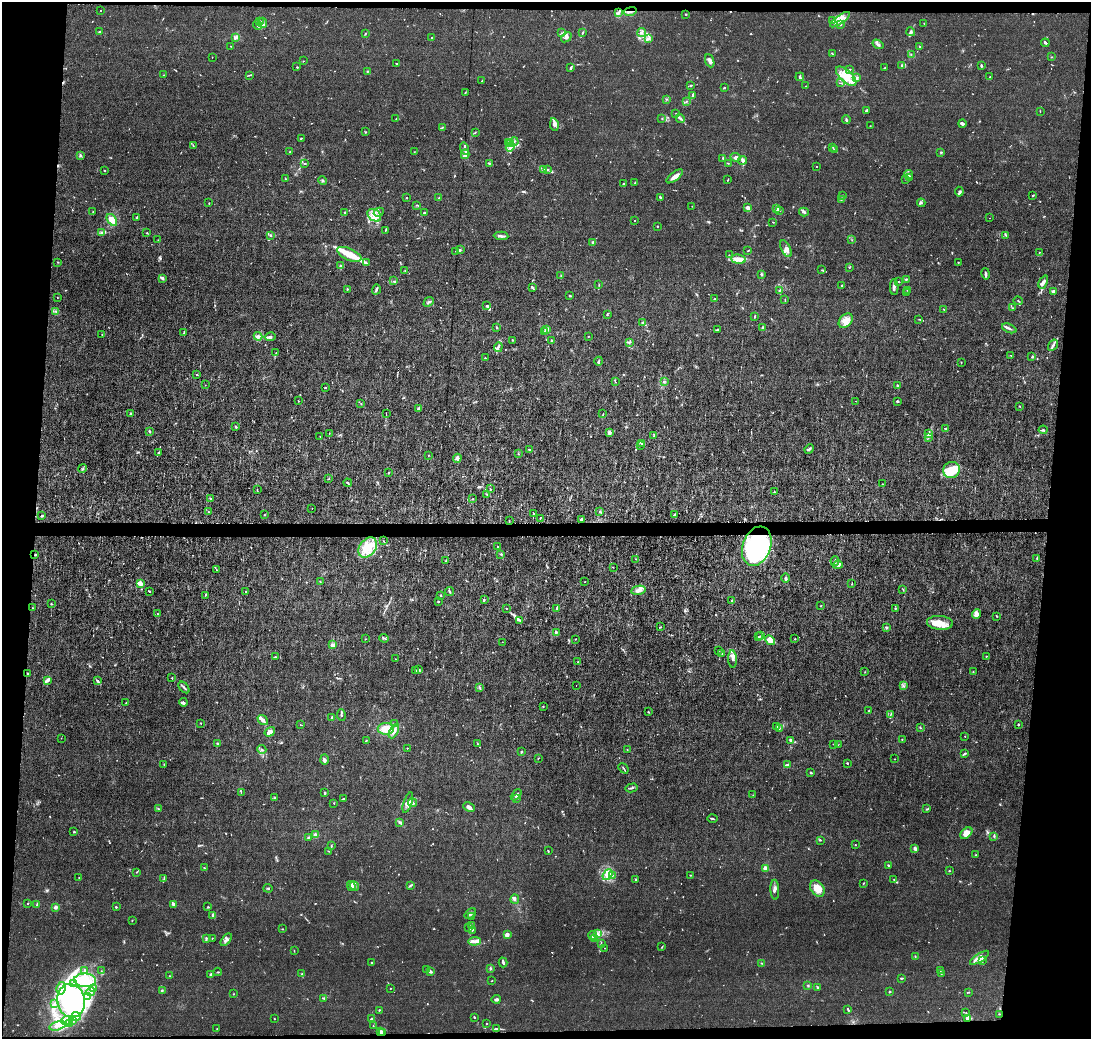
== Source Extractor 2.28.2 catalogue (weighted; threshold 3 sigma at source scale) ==
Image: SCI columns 1-4354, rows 138-4283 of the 4354 x 4384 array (HDU 1 of 3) = the unmasked area's bounding box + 8 px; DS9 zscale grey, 4 x 4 block average (1 PNG px = mean of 4 x 4 image px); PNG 1093 x 1041 px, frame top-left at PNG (2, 2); each listed source drawn as its Kron ellipse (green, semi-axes under 4 px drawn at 4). Shown black and unused: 10% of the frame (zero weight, under 3 of 6 exposures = <1% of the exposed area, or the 3 px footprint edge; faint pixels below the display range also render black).
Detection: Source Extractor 2.28.2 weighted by HDU 2 'WHT'. Background 0.0122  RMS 0.0027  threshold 0.0111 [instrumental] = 3 sigma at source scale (4.09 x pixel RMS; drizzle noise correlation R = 1.36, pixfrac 0.8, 0.05/0.05 arcsec/px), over >= 5 px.
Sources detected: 882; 10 too faint to see at this stretch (4 x 4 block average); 7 inside a brighter object's white glare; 10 cosmic-ray / hot-pixel residue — neither listed nor drawn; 29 coinciding with a brighter row at this scale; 85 inside a brighter listed object's ellipse — not listed separately; of the other 741, all 500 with FLUX_AUTO >= 0.561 (the completeness limit of this list) listed and drawn (241 fainter detections not listed), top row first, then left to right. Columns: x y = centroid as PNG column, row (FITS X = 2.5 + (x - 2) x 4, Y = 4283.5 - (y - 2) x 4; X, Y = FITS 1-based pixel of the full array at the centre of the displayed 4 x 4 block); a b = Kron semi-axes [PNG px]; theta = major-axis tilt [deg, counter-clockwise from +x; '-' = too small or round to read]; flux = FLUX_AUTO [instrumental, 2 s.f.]
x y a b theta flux
101 10 2 2 - 0.59
630 11 6 2 13 4.4
618 13 2 2 - 1.5
686 14 2 2 - 1.5
833 20 2 2 - 0.71
840 20 12 4 36 13
260 21 3 2 - 1.6
263 23 5 2 - 2.8
924 23 2 2 - 0.62
841 24 3 2 - 1.7
257 25 5 3 - 3
99 32 2 2 - 1.5
642 32 4 2 - 1.9
911 32 4 3 - 2.9
561 33 2 2 - 0.9
582 33 2 2 - 0.8
365 34 2 2 - 1.1
236 37 2 2 - 1.1
432 37 2 2 - 1.2
566 37 6 3 39 4.1
648 38 4 3 - 3.8
1045 43 4 2 - 2.4
878 44 6 2 -32 2.9
231 46 2 2 - 0.64
919 47 2 2 - 0.85
832 53 3 2 - 1.9
911 54 2 2 - 0.99
212 57 2 2 - 0.64
1052 57 2 2 - 0.83
303 61 2 2 - 0.7
710 61 7 3 -69 5.8
397 64 2 2 - 2.8
902 66 2 2 - 2.2
981 66 3 2 - 2.2
297 67 2 2 - 1.2
571 68 2 2 - 4.1
884 68 2 2 - 0.63
849 70 2 2 - 0.77
367 71 2 2 - 0.93
164 75 2 2 - 0.69
249 75 3 2 - 1.2
846 76 13 6 -42 22
800 77 4 2 - 2.1
856 77 2 2 - 1.2
990 77 2 2 - 1
482 81 3 2 - 0.74
841 83 2 2 - 0.62
691 85 3 2 - 1.8
806 86 2 2 - 0.61
724 87 2 2 - 1.1
465 92 2 2 - 0.77
692 96 3 2 - 1.4
667 99 2 2 - 1.2
686 102 3 2 - 0.92
866 110 3 2 - 2
1040 111 2 2 - 0.63
676 113 2 2 - 0.7
680 118 4 2 - 2.6
396 119 4 2 - 1.6
662 119 2 2 - 0.78
846 119 5 2 - 1.8
962 123 4 3 - 3.1
554 124 6 4 -80 5.8
870 126 2 2 - 0.64
442 127 3 2 - 1.5
366 132 2 2 - 0.86
475 132 3 2 - 0.67
301 138 2 2 - 1.1
509 142 4 2 - 1.4
514 142 4 2 - 2.4
510 144 4 2 - 2.2
193 146 2 2 - 0.59
510 147 5 3 - 4.2
833 147 2 2 - 0.63
465 149 6 2 -74 3.7
835 149 3 2 - 0.97
290 152 2 2 - 0.67
414 152 2 2 - 0.71
941 152 4 2 - 1.3
465 154 5 3 - 4.3
80 155 3 2 - 1.6
736 157 5 4 - 3.7
723 158 2 2 - 1.3
742 160 4 4 - 3.8
305 163 3 2 - 0.95
489 163 3 2 - 1.7
728 163 2 2 - 0.74
816 166 2 2 - 0.63
104 170 2 2 - 1.2
544 170 3 2 - 1.3
547 170 2 2 - 0.96
909 174 4 2 - 2
675 176 10 4 39 7.7
910 178 4 2 - 1.9
286 179 2 2 - 0.91
906 179 2 2 - 1.8
728 180 3 2 - 0.89
322 181 4 2 - 1.5
635 182 3 2 - 1.2
623 184 2 2 - 0.94
959 192 5 2 - 3
842 195 2 2 - 0.7
1033 195 2 2 - 1.5
660 197 4 2 - 2.6
406 198 2 2 - 1.2
439 198 3 2 - 1.9
841 199 4 2 - 1.8
209 203 2 2 - 0.75
921 203 4 2 - 1.9
416 205 2 2 - 0.61
692 206 2 2 - 0.71
748 207 2 2 - 8.1
777 208 4 2 - 4.4
780 210 3 2 - 1.4
93 212 2 2 - 0.59
379 212 5 4 - 5.3
804 212 5 2 - 3.1
345 213 3 2 - 1.1
424 213 2 2 - 2
374 215 8 5 -37 12
137 217 3 2 - 2.2
990 218 2 2 - 1.5
112 220 7 4 -54 14
634 220 2 2 - 0.69
773 222 3 2 - 0.68
657 226 2 2 - 1.4
385 230 4 2 - 0.97
102 233 4 2 - 2.5
147 233 2 2 - 1
270 235 3 2 - 1.6
1006 235 3 2 - 1.1
501 236 7 2 -3 4.4
158 240 2 2 - 1.6
852 240 2 2 - 0.65
593 242 3 2 - 2.3
786 249 9 4 -64 8.2
460 250 2 2 - 0.82
456 251 2 2 - 1.1
748 251 2 2 - 1.1
1039 252 2 2 - 0.64
349 254 13 5 -24 17
729 255 2 2 - 0.79
739 259 7 4 -6 8.5
58 262 2 2 - 0.69
958 262 2 2 - 0.85
366 263 2 2 - 1.2
340 266 2 2 - 1.4
849 267 2 2 - 0.72
405 270 2 2 - 0.7
822 270 3 2 - 1
761 274 3 2 - 2.1
986 274 6 2 -77 2.7
561 276 2 2 - 0.76
162 278 4 2 - 3.4
906 279 2 2 - 2.6
394 281 3 2 - 1.3
899 282 2 2 - 0.9
1043 282 7 3 64 4.3
599 284 2 2 - 0.56
842 285 3 2 - 1.5
532 287 3 2 - 4
894 287 8 2 -88 3.8
347 289 2 2 - 1.3
376 289 5 2 - 2.9
908 290 2 2 - 0.87
779 291 2 2 - 1.1
1053 291 4 3 - 2.1
907 293 2 2 - 1.9
570 295 2 2 - 2.6
57 297 2 2 - 0.57
714 299 2 2 - 0.99
785 299 2 2 - 0.58
1018 301 4 2 - 1.1
429 302 5 2 - 2.7
487 306 3 2 - 1.4
1012 308 2 2 - 0.71
943 309 2 2 - 0.7
56 311 2 2 - 0.79
607 315 2 2 - 0.94
755 316 4 2 - 1.3
919 319 3 2 - 0.78
846 321 8 6 47 10
642 323 3 2 - 2.2
497 328 2 2 - 1.8
762 328 4 2 - 2.2
1009 328 7 2 -22 3.2
546 329 3 2 - 6.2
718 330 4 2 - 1.9
184 332 2 2 - 0.99
544 332 2 2 - 0.81
102 334 2 2 - 0.76
258 336 4 2 - 2.9
588 336 2 2 - 0.76
270 337 5 3 - 4.1
513 340 2 2 - 0.97
551 341 4 2 - 1
629 342 3 2 - 2.1
1053 345 6 2 57 3.7
498 347 5 2 - 2.9
276 353 4 2 - 1.4
1011 355 2 2 - 0.65
1032 357 3 2 - 1.6
485 358 3 2 - 0.87
599 361 4 2 - 1.9
961 362 2 2 - 0.93
196 374 2 2 - 1.4
664 381 3 2 - 1.1
615 382 3 2 - 0.62
205 385 2 2 - 1.2
897 385 3 2 - 1.5
325 387 2 2 - 1.8
298 401 2 2 - 1.2
856 401 2 2 - 0.82
897 401 3 2 - 1.8
361 404 2 2 - 0.96
1020 407 2 2 - 0.69
419 408 3 2 - 5.2
386 413 3 2 - 0.69
130 414 3 2 - 2.1
603 414 3 2 - 1
236 427 3 2 - 1.7
945 428 2 2 - 1.9
1043 430 4 2 - 1.8
150 431 2 2 - 2.9
610 432 4 4 - 3.4
329 433 2 2 - 0.87
928 434 3 2 - 1.4
654 435 3 2 - 1.3
320 436 2 2 - 0.69
928 437 3 2 - 1.6
642 443 2 2 - 1.4
640 446 2 2 - 0.71
529 449 3 2 - 1.4
809 449 5 2 - 2.3
159 452 2 2 - 0.81
518 453 3 2 - 0.87
428 455 2 2 - 0.77
457 458 4 3 - 4.7
82 469 4 2 - 1.4
951 470 8 8 - 26
388 473 2 2 - 1.1
329 479 2 2 - 0.69
348 483 4 2 - 1.7
882 484 2 2 - 0.89
257 489 2 2 - 0.94
490 489 3 2 - 1.1
774 492 2 2 - 0.73
487 495 2 2 - 1.3
210 498 2 2 - 1.2
473 499 3 2 - 0.93
312 508 2 2 - 0.57
599 511 4 2 - 1.5
209 512 2 2 - 0.71
533 514 3 2 - 1.4
674 514 3 2 - 0.94
264 515 2 2 - 0.65
42 516 3 2 - 1.8
540 518 2 2 - 0.86
509 520 2 2 - 0.57
581 520 3 2 - 6.7
384 541 2 2 - 0.74
757 546 20 14 70 240
368 547 11 8 52 25
498 547 2 2 - 0.9
501 554 2 2 - 1.9
35 555 3 2 - 1.6
636 559 3 2 - 0.63
1037 559 4 2 - 1.4
446 561 3 2 - 1.3
835 561 5 2 - 1.6
838 565 5 4 - 4.4
613 567 2 2 - 0.66
216 570 3 2 - 1.3
786 578 4 2 - 3
320 581 2 2 - 1.1
585 582 2 2 - 0.57
140 584 2 2 - 30
852 584 3 2 - 0.91
638 590 7 3 11 5.8
903 590 3 2 - 1.1
149 591 3 2 - 1.1
246 592 2 2 - 1
449 592 5 2 - 2.3
206 595 3 2 - 0.74
441 595 2 2 - 1.1
484 600 3 2 - 1.1
438 601 2 2 - 1.4
732 601 3 2 - 2.1
51 604 2 2 - 1.2
821 606 2 2 - 0.64
32 608 2 2 - 0.89
506 608 2 2 - 1.3
557 608 3 2 - 3
895 608 2 2 - 1.6
158 614 2 2 - 1.3
976 614 5 4 - 4.8
997 616 2 2 - 1.4
519 620 2 2 - 0.8
940 623 13 7 -5 20
661 627 2 2 - 0.67
887 628 3 2 - 1.7
556 632 2 2 - 5.6
760 636 2 2 - 1.1
758 637 2 2 - 1.4
384 638 5 2 - 2
366 639 2 2 - 0.57
575 639 2 2 - 1.1
795 639 2 2 - 0.99
770 640 5 3 - 16
502 642 2 2 - 0.6
333 645 2 2 - 39
719 650 2 2 - 1.2
722 653 3 2 - 0.95
986 656 2 2 - 0.95
276 657 4 2 - 1.5
395 659 2 2 - 0.85
732 659 9 3 -85 4.9
578 662 3 2 - 1.6
415 670 4 2 - 1.4
419 670 2 2 - 0.93
865 672 2 2 - 0.76
973 672 2 2 - 0.96
28 674 3 2 - 1.5
172 678 2 2 - 1
47 680 4 2 - 7.2
97 680 3 2 - 1.8
576 686 2 2 - 0.65
903 686 3 2 - 2
184 687 7 2 -49 2.6
480 687 3 2 - 0.98
183 702 4 3 - 2.7
126 703 2 2 - 0.76
543 707 2 2 - 2.5
869 711 2 2 - 1.2
648 712 3 2 - 0.79
891 714 2 2 - 0.71
341 715 6 2 -85 2.1
332 717 3 2 - 1.9
263 720 6 3 -40 6.7
201 723 2 2 - 1.6
394 724 2 2 - 0.85
1018 724 2 2 - 1.3
301 725 4 2 - 0.7
777 726 4 2 - 1.8
920 727 2 2 - 1
779 728 3 2 - 2
386 729 8 6 1 19
394 731 8 3 62 6.8
270 732 5 4 - 8.8
965 736 2 2 - 0.72
61 738 2 2 - 0.57
902 739 2 2 - 2.1
791 740 3 2 - 3.7
366 741 2 2 - 0.88
217 743 3 2 - 1.5
478 744 2 2 - 0.68
833 744 2 2 - 0.64
838 745 2 2 - 0.62
407 748 2 2 - 0.75
262 749 4 2 - 1.7
627 750 2 2 - 1.3
522 752 2 2 - 6.2
965 754 3 2 - 2.1
538 758 2 2 - 0.68
895 759 2 2 - 0.63
324 760 5 2 - 2.6
847 763 2 2 - 4.8
164 764 2 2 - 0.76
787 765 4 3 - 2.1
623 768 6 2 -48 1.5
811 773 2 2 - 0.92
631 788 6 2 13 2.6
241 792 2 2 - 0.83
324 793 2 2 - 1.2
516 795 6 3 46 3.7
753 795 2 2 - 0.58
275 797 2 2 - 1.3
516 798 2 2 - 0.95
343 799 2 2 - 1.5
408 802 10 4 71 7.6
334 803 2 2 - 0.63
413 803 5 2 - 3.2
469 807 6 4 -25 4.3
158 809 2 2 - 0.94
927 809 3 2 - 1.4
713 819 5 2 - 1.5
400 822 4 2 - 3
74 832 2 2 - 1.2
966 833 7 4 41 13
315 835 3 3 - 3.2
994 836 4 2 - 1.9
308 837 2 2 - 1.1
821 840 2 2 - 0.71
855 845 2 2 - 0.92
331 846 3 2 - 1.3
915 849 4 3 - 3.1
328 851 3 2 - 0.82
548 851 2 2 - 1.4
975 855 3 2 - 0.71
888 865 2 2 - 1.6
204 868 3 2 - 1.2
765 868 2 2 - 38
949 871 2 2 - 0.94
136 872 3 2 - 1.1
608 875 6 3 50 5.6
612 875 2 2 - 1
690 875 2 2 - 0.89
79 878 2 2 - 0.62
164 879 3 2 - 1.7
636 879 2 2 - 1
894 880 3 3 - 1.8
863 883 3 2 - 0.94
410 885 3 2 - 1.4
351 886 5 3 - 3.5
354 886 5 2 - 3.3
268 888 4 2 - 1.2
817 889 9 6 -56 26
775 890 10 2 -86 3.9
515 899 5 4 - 3
28 903 2 2 - 1.1
173 904 3 2 - 3.9
37 905 4 2 - 1.8
56 907 2 2 - 24
116 907 2 2 - 2
208 907 3 2 - 0.83
470 914 6 3 38 3.5
213 915 2 2 - 6.3
472 917 2 2 - 0.84
132 920 2 2 - 1
471 925 2 2 - 0.73
469 928 4 2 - 1.9
282 929 3 2 - 0.78
472 930 2 2 - 1.1
598 933 3 2 - 1.9
507 935 2 2 - 23
593 936 4 3 - 2.2
212 938 2 2 - 0.7
595 938 3 2 - 1.8
206 939 3 2 - 1.6
226 940 7 2 52 3.2
475 941 6 3 4 4.1
601 944 2 2 - 0.69
662 947 2 2 - 0.66
605 948 2 2 - 0.83
294 951 2 2 - 0.62
915 956 3 2 - 0.81
979 958 11 3 33 8.2
982 960 2 2 - 0.82
371 962 2 2 - 0.95
503 962 5 2 - 2.4
762 963 2 2 - 0.76
490 968 3 2 - 1.6
85 970 4 2 - 2.2
427 970 2 2 - 1.3
101 971 2 2 - 0.73
430 971 4 2 - 4
940 971 2 2 - 0.72
218 972 4 2 - 1.1
302 973 3 2 - 0.71
941 974 2 2 - 0.6
211 975 3 3 - 3.2
170 976 3 2 - 1
901 978 3 2 - 1.4
85 980 11 6 -1 21
492 981 2 2 - 0.67
73 984 2 2 - 0.89
808 986 3 2 - 1.1
61 988 6 4 78 7.1
94 988 2 2 - 0.99
391 988 3 2 - 0.59
818 988 3 2 - 1
162 991 3 2 - 1.8
90 992 4 3 - 3.3
890 992 2 2 - 1.6
969 992 3 2 - 0.71
233 994 2 2 - 0.58
88 997 3 3 - 2.1
323 998 4 2 - 1.5
496 999 4 2 - 3.7
71 1001 17 14 -80 160
54 1004 2 2 - 0.62
848 1009 4 2 - 1.6
379 1010 2 2 - 1.3
966 1013 3 2 - 0.85
999 1014 2 2 - 1.5
76 1016 4 4 - 4.8
474 1017 2 2 - 1.3
968 1018 4 3 - 11
274 1019 2 2 - 0.67
371 1019 3 2 - 3.3
66 1020 4 3 - 4.7
72 1020 4 3 - 3.1
69 1023 3 2 - 1.5
487 1023 2 2 - 1.5
57 1026 8 3 14 6
373 1026 2 2 - 0.84
217 1029 2 2 - 0.73
496 1029 4 2 - 1.8
381 1031 3 2 - 1.2
383 1033 2 2 - 1.2
Overlapping masked pixels (flux is a lower limit): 4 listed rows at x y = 630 11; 757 546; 968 1018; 383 1033
Diffuse or blended objects may show on this block-average render without a row.